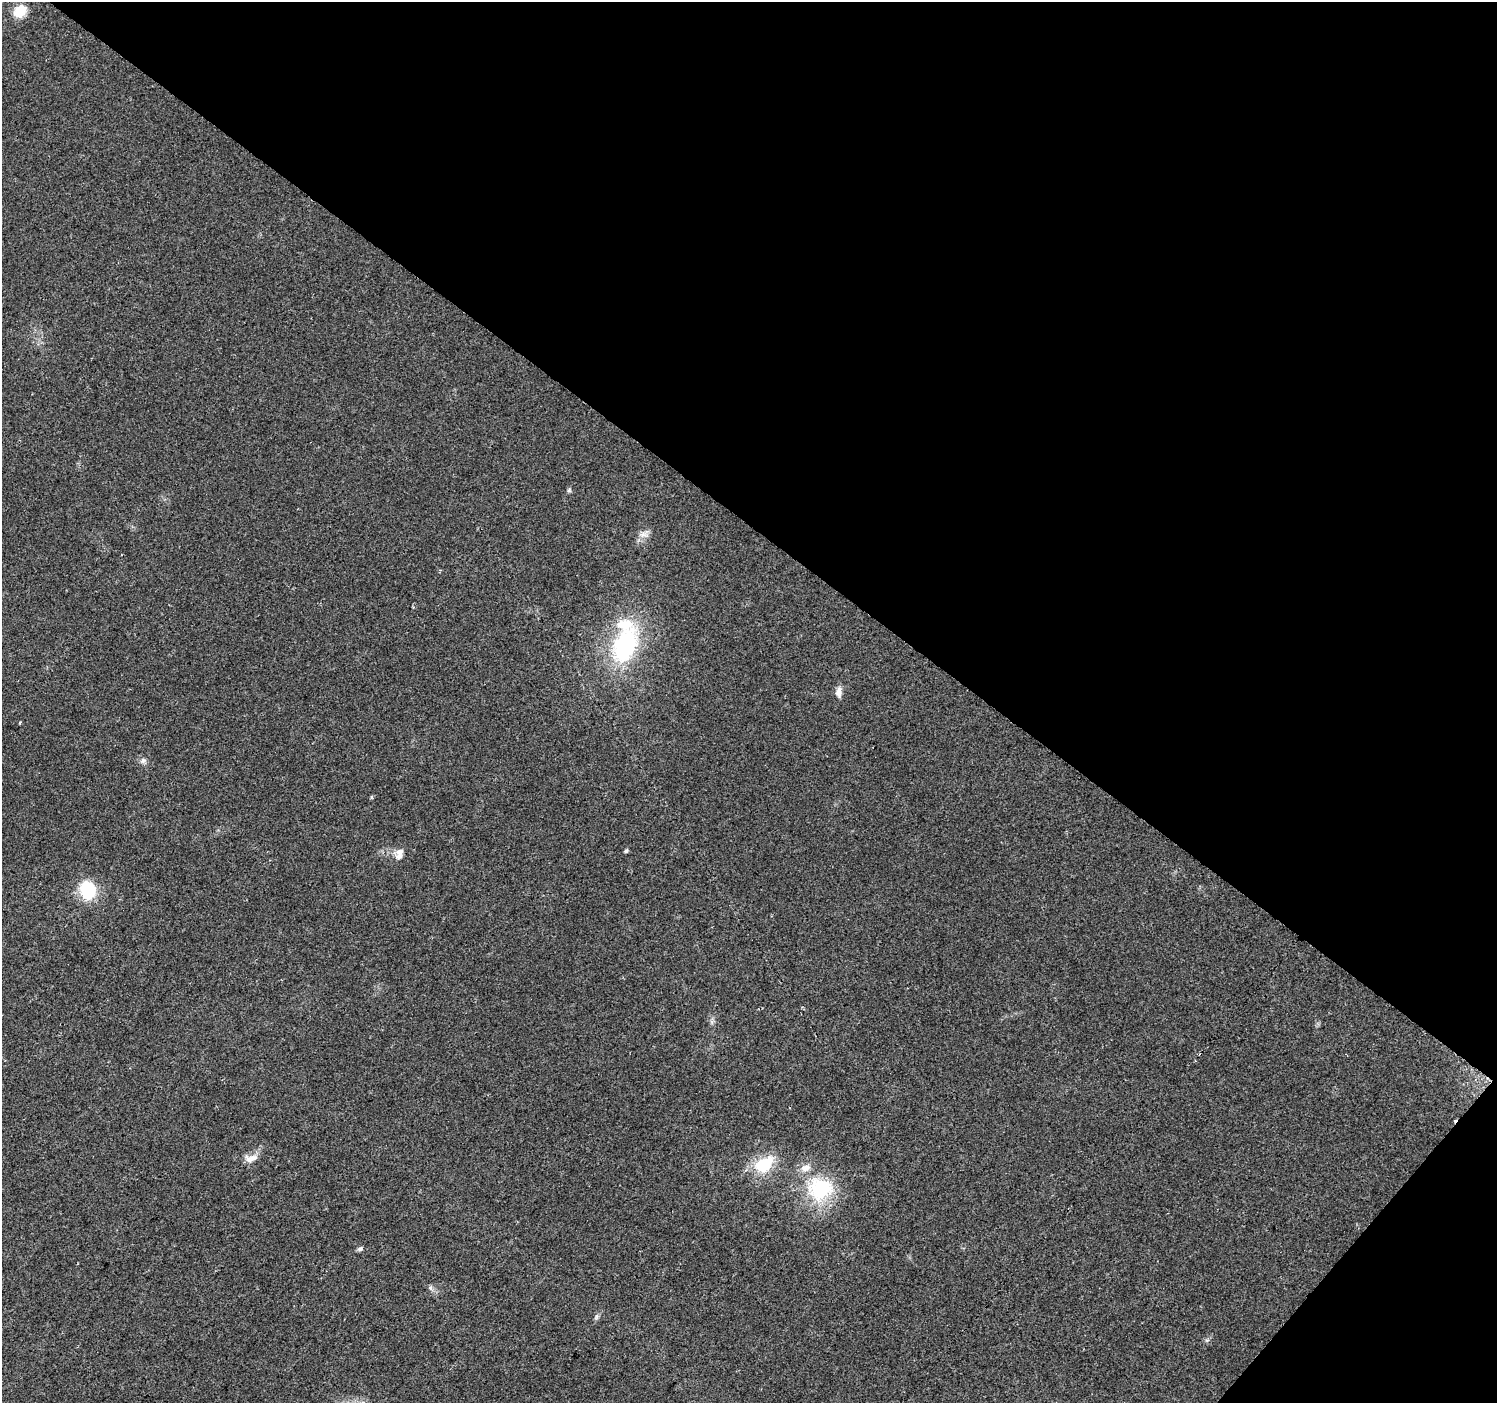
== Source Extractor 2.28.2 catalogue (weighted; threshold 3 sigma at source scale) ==
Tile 8 of 4 x 4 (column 4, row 2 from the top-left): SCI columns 4494-5988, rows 3043-4443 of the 5988 x 6020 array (HDU 1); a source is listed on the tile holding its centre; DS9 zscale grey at full resolution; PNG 1499 x 1405 px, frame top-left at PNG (2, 2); no overlay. Shown black and unused: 40% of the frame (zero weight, under 2 of 3 exposures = <1% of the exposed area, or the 3 px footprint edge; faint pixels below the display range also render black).
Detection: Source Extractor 2.28.2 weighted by HDU 2 'WHT'; one run over the whole footprint, this tile lists its part. Background 0.0475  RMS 0.0062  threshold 0.0279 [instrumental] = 3 sigma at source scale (4.5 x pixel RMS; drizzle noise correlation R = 1.50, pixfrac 1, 0.0396/0.0396 arcsec/px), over >= 5 px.
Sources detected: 21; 1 cosmic-ray / hot-pixel residue — not listed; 3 inside a brighter listed object's ellipse — not listed separately; the other 17 listed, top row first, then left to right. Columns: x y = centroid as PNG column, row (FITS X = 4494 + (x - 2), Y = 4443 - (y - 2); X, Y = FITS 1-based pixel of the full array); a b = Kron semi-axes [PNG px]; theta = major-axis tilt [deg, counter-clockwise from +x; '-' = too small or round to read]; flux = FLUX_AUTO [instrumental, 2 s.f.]
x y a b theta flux
20 11 16 12 38 10
569 490 6 5 - 1
643 535 12 7 5 3.5
625 646 36 21 68 75
839 692 15 7 87 3.4
20 723 4 2 - 0.61
143 761 8 6 87 1.8
371 797 5 3 - 0.73
626 851 5 4 - 1.1
400 852 11 8 28 3.3
88 890 17 13 -77 32
251 1158 19 10 8 5.4
763 1165 15 10 29 32
820 1189 35 32 6 44
360 1249 7 5 34 1.4
430 1288 7 4 -89 1.2
597 1316 8 4 71 1.3